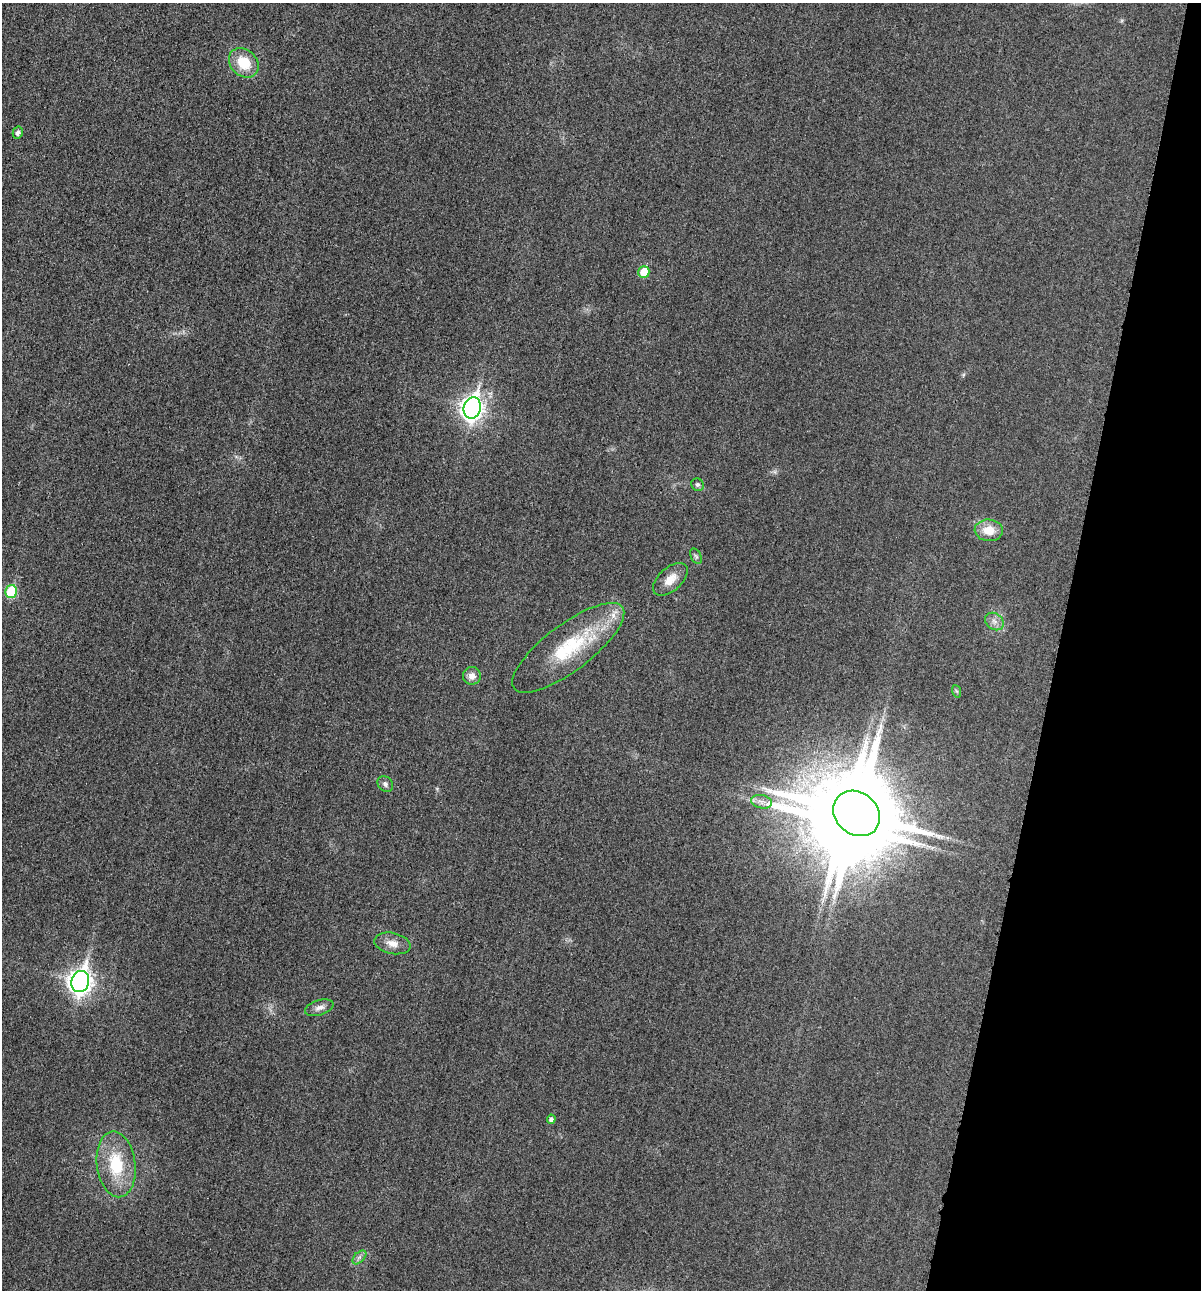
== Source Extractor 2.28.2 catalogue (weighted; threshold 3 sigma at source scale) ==
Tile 8 of 4 x 4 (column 4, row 2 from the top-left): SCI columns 3742-4940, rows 2597-3884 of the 5206 x 5195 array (HDU 1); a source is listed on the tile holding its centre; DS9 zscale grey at full resolution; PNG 1203 x 1292 px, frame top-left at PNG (2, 3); each listed source drawn as its Kron ellipse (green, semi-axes under 4 px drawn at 4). Shown black and unused: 12% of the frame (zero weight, under 3 of 4 exposures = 2% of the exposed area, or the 3 px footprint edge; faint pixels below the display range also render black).
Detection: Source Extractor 2.28.2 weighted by HDU 2 'WHT'; one run over the whole footprint, this tile lists its part. Background 0.0289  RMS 0.0059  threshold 0.0264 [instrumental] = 3 sigma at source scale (4.5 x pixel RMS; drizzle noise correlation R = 1.50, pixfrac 1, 0.05/0.05 arcsec/px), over >= 5 px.
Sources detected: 24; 1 inside a brighter object's white glare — neither listed nor drawn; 1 inside a brighter listed object's ellipse — not listed separately; the other 22 listed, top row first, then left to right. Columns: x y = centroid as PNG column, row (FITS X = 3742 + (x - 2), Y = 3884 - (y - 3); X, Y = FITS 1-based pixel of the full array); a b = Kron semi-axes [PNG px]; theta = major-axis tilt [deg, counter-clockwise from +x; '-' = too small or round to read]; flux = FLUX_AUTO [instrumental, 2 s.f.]
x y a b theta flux
244 63 16 13 -43 16
18 133 6 5 - 2.5
644 272 6 5 - 15
472 408 11 8 75 370
697 485 6 6 - 1.4
989 530 14 11 -4 9.7
696 556 8 5 -64 1.2
670 579 21 11 42 7.8
11 591 6 5 - 30
994 621 10 8 -38 3.2
568 648 68 23 37 45
472 676 9 9 - 4.1
956 691 6 4 -70 0.85
385 784 8 7 - 2
761 802 10 6 -13 3
857 813 25 21 -40 8200
392 943 18 10 -12 5.8
80 981 11 8 74 440
319 1008 15 7 17 3.3
551 1119 4 4 - 1.8
116 1164 33 19 -82 28
359 1257 8 5 45 1.8
Overlapping masked pixels (flux is a lower limit): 1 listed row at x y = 857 813